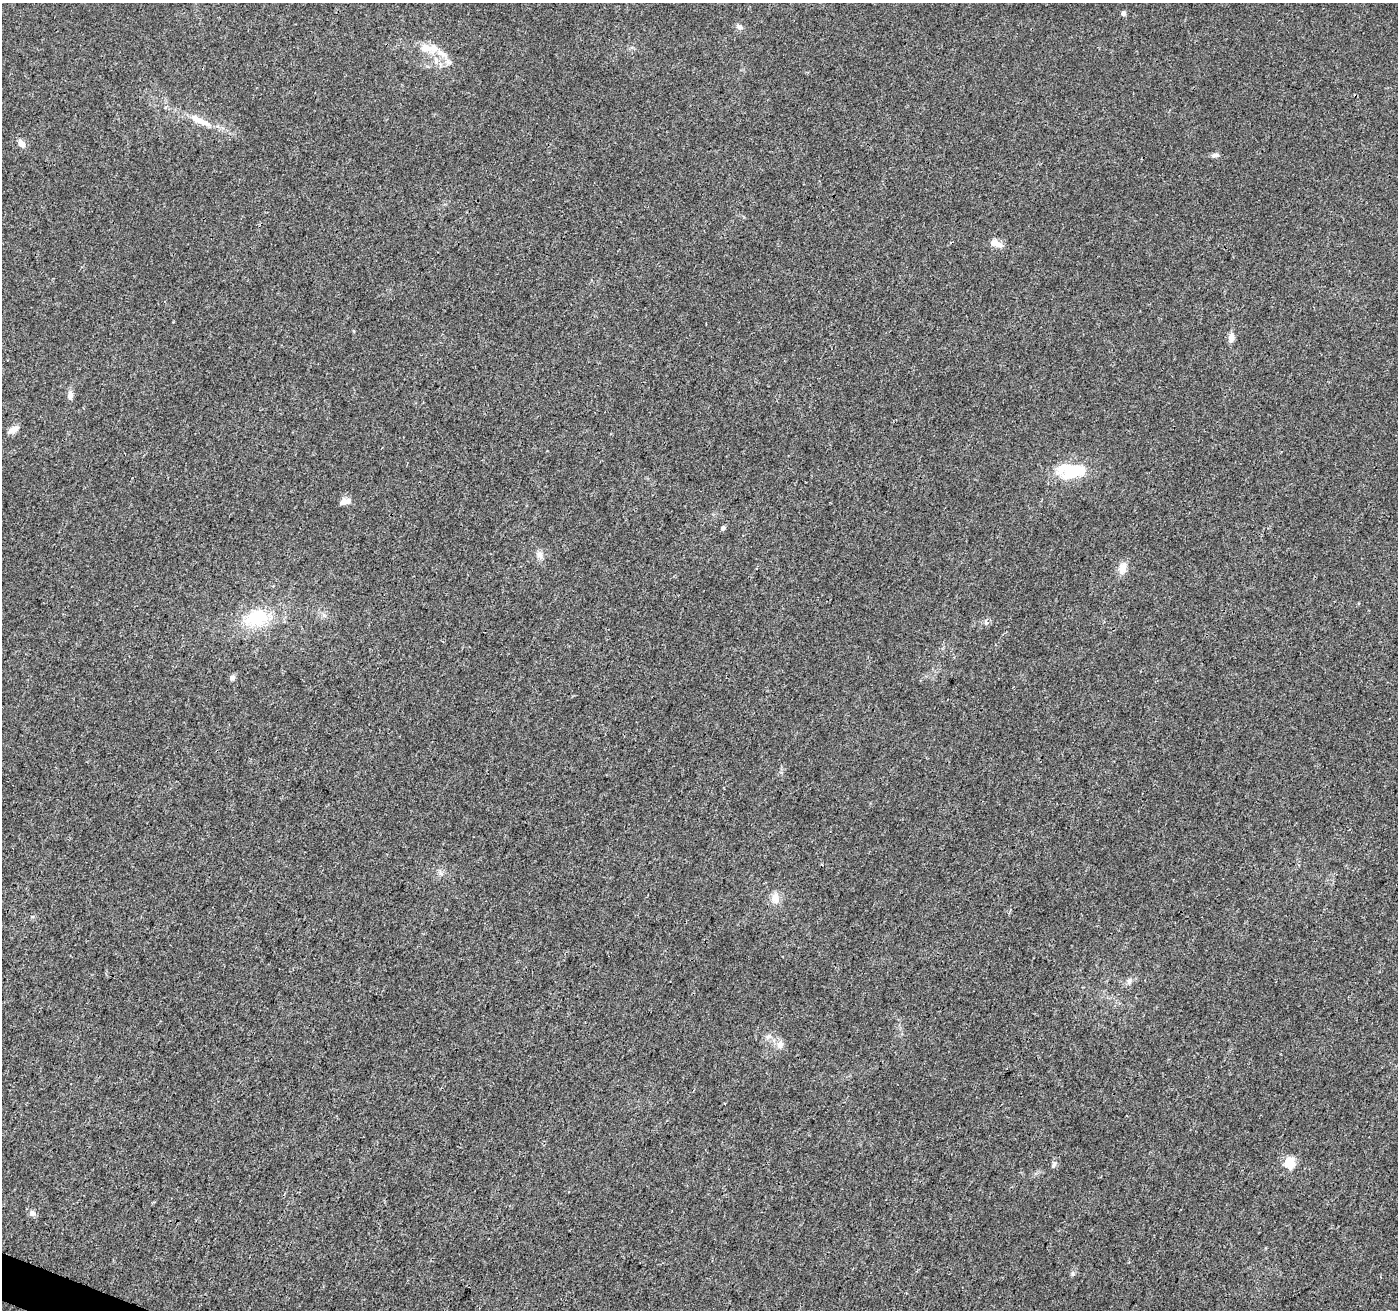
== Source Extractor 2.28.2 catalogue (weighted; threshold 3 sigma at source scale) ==
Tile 7 of 4 x 4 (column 3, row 2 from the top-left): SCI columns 2802-4197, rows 2837-4144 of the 5612 x 5737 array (HDU 1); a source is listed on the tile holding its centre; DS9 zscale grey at full resolution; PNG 1400 x 1312 px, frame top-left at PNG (2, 3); no overlay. Shown black and unused: <1% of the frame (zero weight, under 3 of 4 exposures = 1% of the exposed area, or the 3 px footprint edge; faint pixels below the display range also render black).
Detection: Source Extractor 2.28.2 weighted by HDU 2 'WHT'; one run over the whole footprint, this tile lists its part. Background 0.00894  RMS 0.0029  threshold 0.0129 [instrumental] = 3 sigma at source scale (4.5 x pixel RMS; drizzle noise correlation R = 1.50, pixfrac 1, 0.0396/0.0396 arcsec/px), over >= 5 px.
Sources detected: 30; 1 inside a brighter object's white glare — not listed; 2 inside a brighter listed object's ellipse — not listed separately; the other 27 listed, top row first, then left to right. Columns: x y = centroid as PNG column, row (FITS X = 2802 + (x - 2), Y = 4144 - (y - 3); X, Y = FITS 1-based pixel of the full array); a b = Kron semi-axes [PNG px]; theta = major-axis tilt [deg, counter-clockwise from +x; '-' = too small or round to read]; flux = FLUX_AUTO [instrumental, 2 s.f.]
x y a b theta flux
1123 13 4 4 - 1.3
740 27 9 6 -33 1.1
433 48 15 12 58 3.7
448 62 10 7 -44 1.2
202 122 28 8 -24 4.8
22 144 9 7 -54 1.8
1215 155 10 5 12 0.9
995 243 15 7 -23 3.1
1231 338 12 7 82 1.5
70 395 10 7 87 1.5
13 429 14 6 28 1.9
1070 471 33 20 -13 11
344 501 12 7 11 2.1
723 528 4 4 - 0.87
540 555 12 8 -75 1.5
1122 568 14 9 72 2.9
257 618 30 18 15 14
986 622 8 5 -71 0.62
232 678 5 5 - 1.5
775 898 13 10 -86 2.7
1129 981 9 5 75 0.92
768 1037 9 6 62 0.96
780 1044 12 9 83 1.9
1289 1163 5 5 - 21
1054 1164 8 5 72 0.71
32 1213 9 8 - 1
1073 1274 7 5 71 0.59